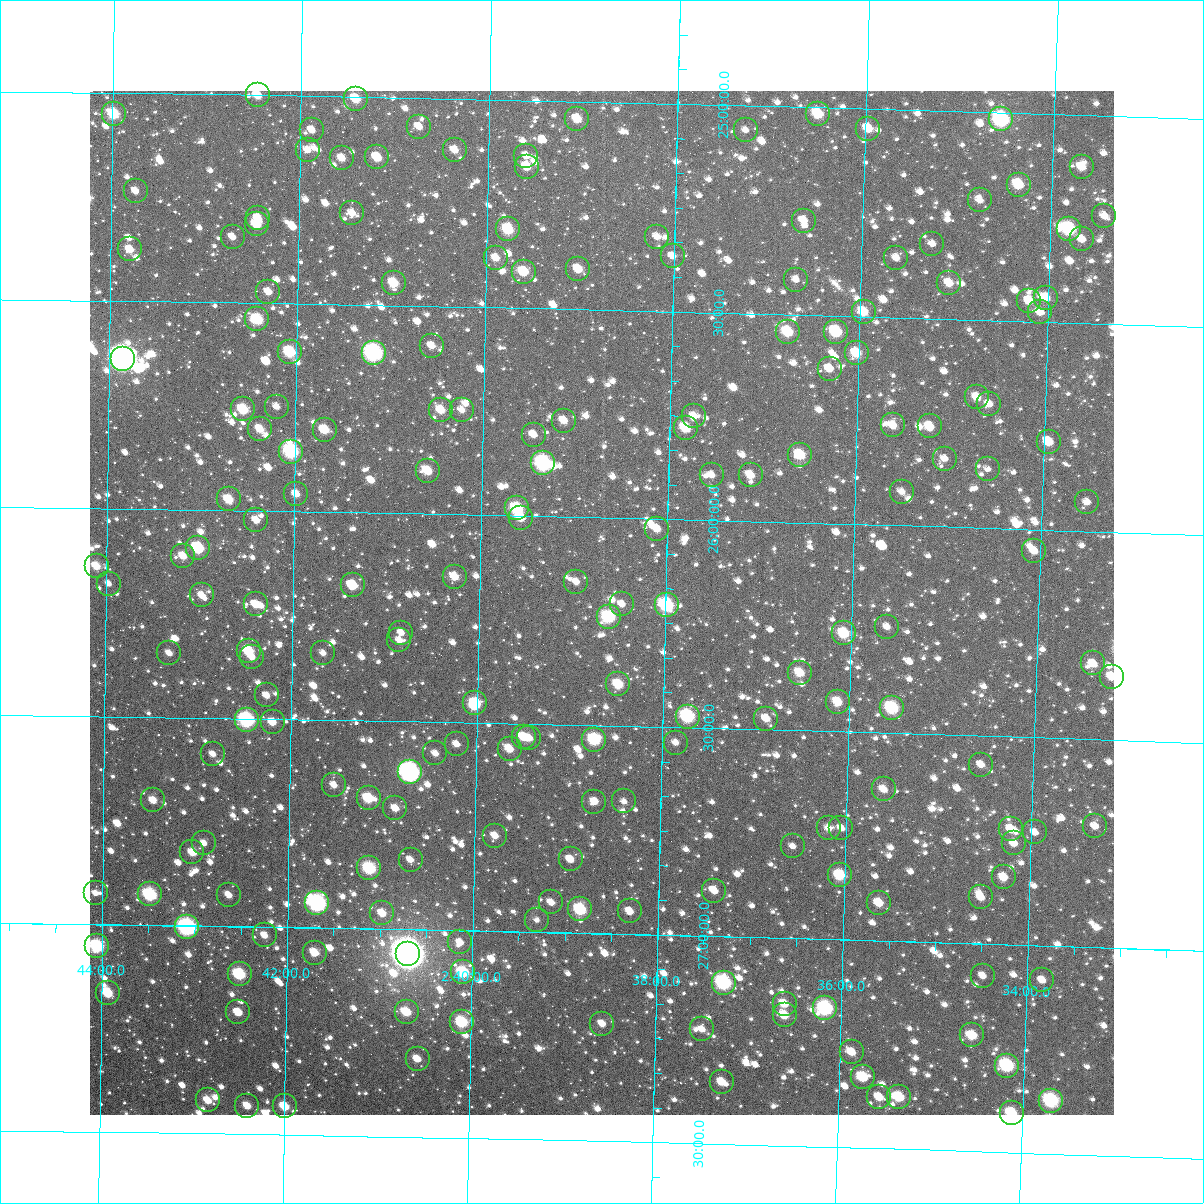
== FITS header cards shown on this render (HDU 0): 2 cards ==
NAXIS1  =                 1024
NAXIS2  =                 1024

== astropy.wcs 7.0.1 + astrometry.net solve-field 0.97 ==
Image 1024 x 1024 px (HDU 0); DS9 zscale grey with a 90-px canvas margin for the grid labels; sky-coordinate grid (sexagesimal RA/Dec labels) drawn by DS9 from the SOLVED WCS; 195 Tycho-2 reference stars matched to detected sources circled (green)
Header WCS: RA---TAN-SIP/DEC--TAN-SIP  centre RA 02:38:41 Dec +26:12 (39.67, +26.20 deg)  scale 8.66 arcsec/px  FOV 147.8' x 147.9'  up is +179 deg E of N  parity flipped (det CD > 0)
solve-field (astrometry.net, Tycho-2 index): VERIFIED the header's WCS against the Tycho-2 star catalogue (verified at 6 index scales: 16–195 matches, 0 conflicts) and refined it, rather than solving blind
Solved WCS: RA---TAN-SIP/DEC--TAN-SIP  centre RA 02:38:41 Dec +26:12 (39.67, +26.20 deg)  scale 8.66 arcsec/px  FOV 147.8' x 147.9'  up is +179 deg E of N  parity flipped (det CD > 0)
The solver's refit moves the header's centre by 0.34 arcsec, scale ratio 1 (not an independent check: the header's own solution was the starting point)
Tycho-2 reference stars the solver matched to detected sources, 195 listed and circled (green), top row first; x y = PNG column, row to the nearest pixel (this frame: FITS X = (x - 90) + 1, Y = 1024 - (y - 91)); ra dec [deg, ICRS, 3 dp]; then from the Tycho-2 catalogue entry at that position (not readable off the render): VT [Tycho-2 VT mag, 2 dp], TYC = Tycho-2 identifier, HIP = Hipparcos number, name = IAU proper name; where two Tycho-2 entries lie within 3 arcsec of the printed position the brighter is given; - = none
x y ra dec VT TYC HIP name
258 95 40.614 +25.000 11.01 1772-757-1 - -
356 99 40.354 +25.004 10.55 1772-406-1 - -
114 114 40.996 +25.050 9.90 1772-835-1 - -
818 114 39.127 +25.015 10.12 1771-537-1 - -
577 119 39.765 +25.042 10.77 1771-1018-1 - -
1001 119 38.640 +25.016 8.50 1771-524-1 11982 -
419 127 40.184 +25.069 11.97 1772-605-1 - -
868 129 38.992 +25.048 10.76 1771-296-1 - -
312 130 40.469 +25.082 11.78 1772-4-1 - -
746 130 39.317 +25.059 12.64 1771-368-1 - -
308 150 40.480 +25.130 12.06 1772-674-1 - -
455 150 40.088 +25.123 11.40 1772-494-1 - -
526 156 39.898 +25.134 12.17 1772-500-1 - -
377 157 40.294 +25.144 10.64 1772-40-1 - -
342 158 40.388 +25.148 11.44 1772-848-1 - -
527 167 39.896 +25.160 10.91 1772-310-1 - -
1082 167 38.421 +25.125 11.47 1771-740-1 - -
1019 185 38.588 +25.171 10.17 1771-922-1 - -
136 191 40.935 +25.235 11.40 1772-37-1 - -
980 200 38.690 +25.212 11.50 1771-813-1 - -
352 213 40.358 +25.279 11.59 1772-139-1 - -
1104 216 38.358 +25.240 12.11 1771-337-1 - -
258 218 40.608 +25.296 10.91 1772-964-1 - -
804 221 39.157 +25.273 11.67 1771-454-1 - -
257 224 40.611 +25.311 10.63 1772-669-1 - -
508 229 39.942 +25.311 9.99 1772-862-1 - -
1069 229 38.451 +25.275 9.31 1771-547-1 - -
233 237 40.675 +25.342 11.94 1772-659-1 - -
657 237 39.546 +25.321 12.17 1771-1215-1 - -
1082 239 38.415 +25.298 11.01 1771-502-1 - -
932 244 38.813 +25.320 11.87 1771-988-1 - -
130 249 40.948 +25.375 11.20 1772-344-1 - -
673 256 39.503 +25.367 12.25 1771-460-1 - -
496 258 39.973 +25.381 11.35 1772-222-1 - -
896 258 38.908 +25.357 11.55 1771-978-1 - -
578 269 39.754 +25.404 10.93 1771-994-1 - -
524 272 39.899 +25.413 10.59 1772-718-1 - -
796 280 39.173 +25.416 12.27 1771-1190-1 - -
394 283 40.244 +25.446 10.67 1772-732-1 - -
949 283 38.765 +25.414 11.11 1771-374-1 - -
268 292 40.578 +25.472 11.32 1772-969-1 - -
1046 298 38.506 +25.442 11.30 1771-641-1 - -
1029 301 38.550 +25.450 11.33 1771-569-1 - -
864 312 38.991 +25.488 10.76 1771-281-1 - -
1040 312 38.520 +25.477 11.53 1771-637-1 - -
257 319 40.606 +25.539 9.73 1772-271-1 - -
788 332 39.191 +25.542 10.19 1771-1210-1 - -
836 332 39.062 +25.539 9.80 1771-269-1 12131 -
432 346 40.140 +25.595 11.58 1772-293-1 - -
290 352 40.517 +25.616 9.76 1772-396-1 - -
374 353 40.295 +25.615 8.22 1772-976-1 12524 -
857 353 39.007 +25.589 10.58 1771-691-1 - -
123 359 40.964 +25.638 6.40 1772-41-1 12744 -
830 369 39.077 +25.628 11.09 1771-338-1 - -
977 397 38.682 +25.686 11.19 1771-505-1 - -
989 404 38.648 +25.702 11.66 1771-931-1 - -
277 407 40.551 +25.749 12.47 1772-202-1 - -
243 409 40.640 +25.757 10.13 1772-469-1 - -
441 410 40.112 +25.749 10.74 1772-6-1 - -
462 410 40.056 +25.748 12.39 1772-75-1 - -
694 416 39.437 +25.751 11.94 1771-658-1 - -
564 421 39.783 +25.769 11.55 1772-18-1 - -
893 425 38.903 +25.760 11.24 1771-1093-1 - -
930 426 38.805 +25.758 11.71 1771-1126-1 - -
686 428 39.457 +25.779 10.45 1771-780-1 - -
260 429 40.594 +25.803 11.38 1772-12-1 - -
325 430 40.421 +25.802 10.63 1772-885-1 - -
534 435 39.863 +25.804 11.43 1772-761-1 - -
1049 442 38.487 +25.788 10.93 1771-562-1 - -
291 452 40.511 +25.856 8.84 1772-252-1 - -
800 455 39.150 +25.836 10.35 1771-287-1 - -
945 459 38.763 +25.836 12.05 1771-837-1 - -
543 463 39.836 +25.872 8.80 1772-495-1 - -
988 469 38.647 +25.858 12.40 1771-1357-1 - -
428 471 40.144 +25.897 10.80 1772-44-1 - -
712 475 39.384 +25.891 11.96 1771-678-1 - -
751 475 39.280 +25.888 11.30 1771-731-1 - -
902 492 38.875 +25.918 11.77 1771-280-1 - -
296 494 40.494 +25.958 11.55 1772-368-1 - -
229 499 40.675 +25.973 10.57 1772-428-1 - -
1087 502 38.379 +25.930 12.02 1771-838-1 - -
517 508 39.903 +25.982 9.57 1772-254-1 - -
521 518 39.892 +26.005 11.22 1772-38-1 - -
256 520 40.600 +26.023 11.35 1772-427-1 - -
657 529 39.527 +26.024 11.28 1771-1247-1 - -
198 548 40.755 +26.092 10.12 1772-502-1 - -
1034 551 38.515 +26.052 11.66 1771-561-1 - -
183 556 40.795 +26.111 11.12 1772-551-1 - -
97 566 41.026 +26.139 11.40 1772-48-1 - -
455 577 40.066 +26.150 10.99 1772-261-1 - -
576 582 39.740 +26.156 12.21 1771-472-1 - -
109 584 40.993 +26.180 11.95 1772-720-1 - -
353 585 40.339 +26.175 10.61 1772-42-1 - -
202 595 40.742 +26.206 11.70 1772-845-1 - -
256 604 40.598 +26.225 11.13 1772-145-1 - -
622 604 39.616 +26.207 11.90 1771-1008-1 - -
667 605 39.497 +26.206 8.91 1771-238-1 12270 -
609 617 39.651 +26.239 9.40 1771-682-1 - -
887 627 38.904 +26.245 12.24 1771-1233-1 - -
401 633 40.208 +26.287 11.96 1776-1077-1 - -
844 633 39.019 +26.264 10.20 1775-1517-1 - -
399 640 40.211 +26.305 11.99 1776-915-1 - -
249 651 40.616 +26.337 10.02 1776-1028-1 - -
169 653 40.828 +26.346 12.13 1776-868-1 - -
323 653 40.415 +26.339 12.01 1776-1142-1 - -
252 657 40.606 +26.352 12.97 1776-1374-1 - -
1093 663 38.348 +26.317 11.38 1775-1495-1 - -
800 673 39.135 +26.361 11.00 1775-1214-1 - -
1112 677 38.297 +26.348 11.07 1775-1408-1 - -
618 684 39.621 +26.400 10.53 1775-890-1 - -
267 695 40.565 +26.444 11.78 1776-1047-1 - -
838 702 39.030 +26.429 10.87 1775-1325-1 - -
475 703 40.004 +26.454 9.83 1776-1150-1 - -
892 708 38.884 +26.439 9.40 1775-1467-1 12061 -
688 717 39.432 +26.474 9.14 1775-1160-1 - -
766 719 39.221 +26.474 11.91 1775-1569-1 - -
247 720 40.618 +26.503 8.60 1776-1388-1 - -
273 722 40.548 +26.508 11.45 1776-1307-1 - -
524 737 39.873 +26.532 11.02 1776-912-1 - -
529 738 39.859 +26.534 11.33 1776-645-1 - -
594 740 39.682 +26.535 9.44 1775-1429-1 - -
676 743 39.463 +26.537 12.11 1775-937-1 - -
457 744 40.052 +26.553 11.59 1776-1166-1 - -
510 749 39.909 +26.561 11.15 1776-1369-1 - -
435 753 40.109 +26.576 11.99 1776-1104-1 - -
213 754 40.707 +26.587 12.26 1776-830-1 - -
981 765 38.640 +26.570 11.92 1775-1553-1 - -
410 772 40.176 +26.622 7.90 1776-934-1 12491 -
334 785 40.380 +26.657 11.47 1776-1192-1 - -
884 789 38.900 +26.636 11.40 1775-1172-1 - -
369 798 40.287 +26.687 10.06 1776-1088-1 - -
153 800 40.866 +26.700 11.14 1776-1163-1 - -
624 801 39.598 +26.682 12.31 1775-956-1 - -
594 802 39.678 +26.684 12.48 1775-1058-1 - -
395 808 40.214 +26.710 11.44 1776-1197-1 - -
1095 826 38.329 +26.709 11.93 1775-885-1 - -
829 828 39.046 +26.733 11.83 1775-848-1 - -
841 828 39.011 +26.732 12.06 1775-1350-1 - -
1011 829 38.555 +26.721 11.52 1775-1120-1 - -
1035 832 38.490 +26.728 11.97 1775-1500-1 - -
495 836 39.944 +26.771 11.42 1776-1279-1 - -
204 843 40.727 +26.802 11.73 1776-985-1 - -
1014 843 38.546 +26.756 11.69 1775-1190-1 - -
793 846 39.141 +26.779 12.16 1775-969-1 - -
192 852 40.759 +26.824 11.02 1776-642-1 - -
571 859 39.739 +26.824 12.39 1775-1012-1 - -
411 860 40.170 +26.833 11.50 1776-1066-1 - -
369 868 40.281 +26.855 9.38 1776-1148-1 - -
840 875 39.012 +26.846 10.23 1775-1128-1 - -
1004 877 38.570 +26.839 11.43 1775-1477-1 - -
714 891 39.349 +26.891 12.12 1775-983-1 - -
96 893 41.018 +26.925 12.02 1776-841-1 - -
150 894 40.872 +26.927 8.91 1776-1061-1 12721 -
229 895 40.658 +26.926 11.61 1776-820-1 - -
981 897 38.630 +26.888 11.50 1775-985-1 - -
551 902 39.788 +26.929 12.06 1776-655-1 - -
317 903 40.420 +26.941 8.27 1776-706-1 12571 -
879 903 38.903 +26.910 10.88 1775-922-1 - -
580 909 39.710 +26.944 9.63 1775-854-1 - -
630 911 39.576 +26.946 12.13 1775-1203-1 - -
382 913 40.244 +26.963 11.44 1776-1217-1 - -
537 920 39.826 +26.972 13.30 1776-1099-1 - -
187 927 40.770 +27.004 8.10 1776-689-1 12696 -
265 935 40.560 +27.021 12.71 1776-849-1 - -
460 942 40.031 +27.029 11.53 1776-933-1 - -
97 946 41.013 +27.053 8.90 1776-1131-1 - -
315 953 40.425 +27.061 10.76 1776-941-1 - -
408 954 40.171 +27.061 5.31 1776-1396-1 12489 -
463 972 40.023 +27.101 9.76 1776-1256-1 - -
240 974 40.626 +27.115 9.36 1776-1134-1 - -
983 976 38.618 +27.077 12.47 1775-1278-1 - -
1042 980 38.457 +27.083 11.78 1775-993-1 - -
724 983 39.318 +27.112 8.69 1775-1082-1 12214 -
108 993 40.981 +27.165 10.19 1776-991-1 - -
785 1004 39.152 +27.158 10.91 1775-997-1 - -
825 1008 39.041 +27.167 8.71 1775-1281-1 12124 -
238 1012 40.628 +27.207 11.07 1776-1350-1 - -
407 1012 40.174 +27.199 10.46 1776-661-1 - -
785 1015 39.151 +27.186 11.15 1775-1236-1 - -
462 1022 40.022 +27.222 9.69 1776-1190-1 - -
602 1024 39.643 +27.218 11.65 1775-1184-1 - -
702 1029 39.373 +27.225 11.61 1775-959-1 - -
972 1035 38.643 +27.222 10.59 1775-1204-1 - -
852 1052 38.966 +27.270 11.28 1775-1459-1 - -
418 1059 40.141 +27.312 11.35 1776-917-1 - -
1007 1066 38.545 +27.291 9.10 1775-1142-1 - -
863 1077 38.935 +27.329 10.30 1775-1299-1 - -
722 1082 39.316 +27.351 11.11 1775-904-1 - -
879 1097 38.889 +27.376 11.04 1775-249-1 - -
899 1097 38.835 +27.375 10.27 1775-339-1 - -
208 1100 40.707 +27.420 11.41 1776-397-1 - -
1051 1101 38.422 +27.372 9.00 1775-295-1 - -
247 1106 40.600 +27.432 11.30 1776-363-1 - -
285 1106 40.499 +27.431 10.50 1776-370-1 - -
1012 1113 38.529 +27.405 10.01 1775-265-1 - -